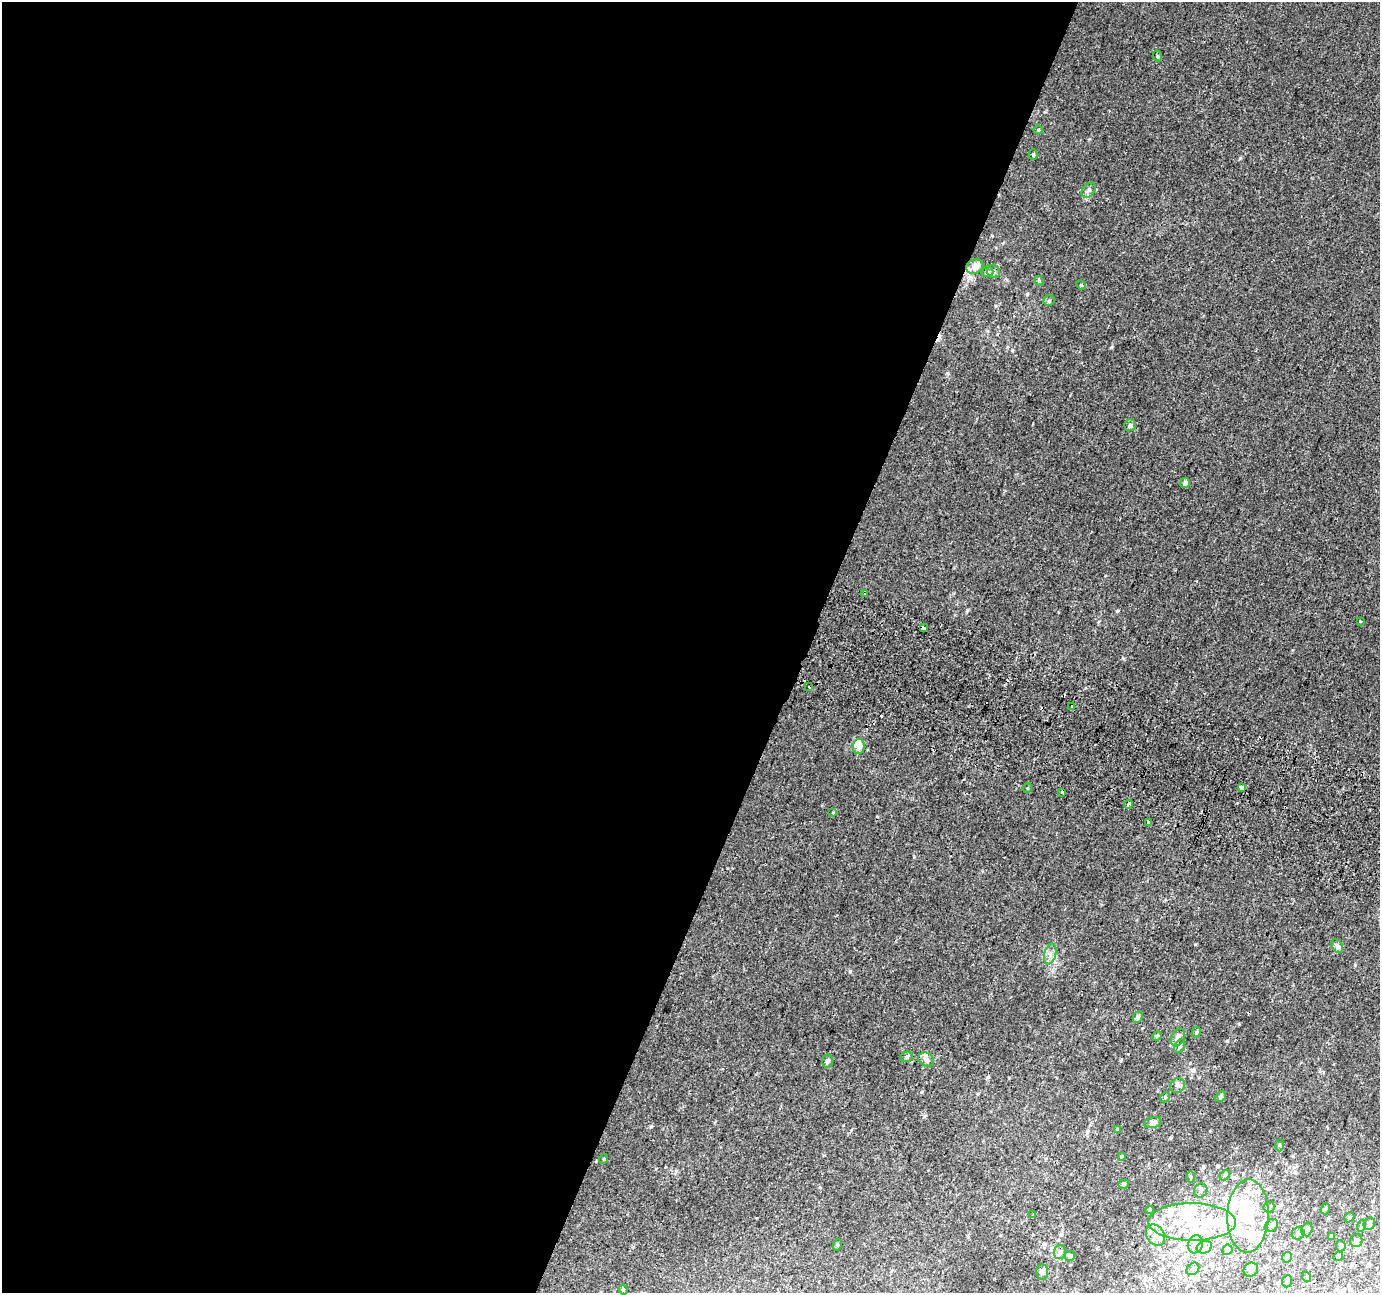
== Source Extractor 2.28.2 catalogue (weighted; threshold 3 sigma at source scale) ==
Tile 5 of 4 x 4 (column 1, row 2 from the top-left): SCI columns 27-1404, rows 2902-4192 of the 5553 x 5738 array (HDU 1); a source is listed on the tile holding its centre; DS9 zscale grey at full resolution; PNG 1382 x 1295 px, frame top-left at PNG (2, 2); each listed source drawn as its Kron ellipse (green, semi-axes under 4 px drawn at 4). Shown black and unused: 58% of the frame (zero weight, under 2 of 3 exposures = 2% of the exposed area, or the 3 px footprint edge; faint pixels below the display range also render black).
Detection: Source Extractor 2.28.2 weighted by HDU 2 'WHT'; one run over the whole footprint, this tile lists its part. Background 0.0202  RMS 0.0046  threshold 0.0206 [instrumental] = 3 sigma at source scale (4.5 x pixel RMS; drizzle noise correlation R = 1.50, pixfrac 1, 0.0396/0.0396 arcsec/px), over >= 5 px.
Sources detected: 109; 7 inside a brighter object's white glare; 7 cosmic-ray / hot-pixel residue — neither listed nor drawn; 19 inside a brighter listed object's ellipse — not listed separately; the other 76 listed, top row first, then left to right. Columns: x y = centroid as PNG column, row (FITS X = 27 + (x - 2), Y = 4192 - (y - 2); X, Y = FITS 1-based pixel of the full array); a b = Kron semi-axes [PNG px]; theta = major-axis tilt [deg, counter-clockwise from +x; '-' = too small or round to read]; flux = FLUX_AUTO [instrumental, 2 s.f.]
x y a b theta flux
1157 56 6 3 -71 0.45
1038 130 4 4 - 0.5
1033 155 5 4 - 0.69
1089 190 8 6 52 1.3
975 266 9 7 23 4.1
993 271 7 6 - 1.2
987 272 6 5 - 0.93
1039 281 5 4 - 0.65
1081 285 5 4 - 0.56
1049 301 5 5 - 0.69
1130 425 6 6 - 0.87
1185 483 5 5 - 1.7
865 593 4 3 - 0.6
1360 621 3 3 - 0.54
923 628 3 3 - 14
809 687 3 2 - 1.8
1071 707 3 2 - 0.33
859 746 7 6 - 3.4
1027 788 5 3 - 0.38
1242 788 4 4 - 22
1062 792 3 3 - 2
1128 804 4 3 - 2
833 812 3 3 - 1.6
1148 822 3 3 - 2.5
1337 946 7 5 -60 0.97
1050 954 10 6 77 1.9
1138 1017 6 4 66 1.1
1196 1032 5 4 - 0.58
1157 1036 5 4 - 0.48
1178 1037 9 6 66 2.7
1180 1046 7 5 63 0.92
907 1057 6 5 - 0.78
926 1060 8 6 -28 1.4
827 1061 6 5 - 1.1
1178 1085 8 7 - 1.5
1165 1097 5 4 - 0.56
1221 1097 6 4 46 0.82
1153 1122 9 5 11 1.5
1117 1129 4 3 - 0.63
1279 1145 6 4 -90 0.63
1121 1156 4 3 - 0.39
603 1159 5 3 - 0.35
1225 1175 6 4 45 0.51
1191 1177 5 3 - 0.51
1124 1184 5 4 - 0.71
1201 1190 7 6 - 1.2
1269 1207 6 5 - 0.66
1325 1209 5 3 - 0.46
1149 1210 4 3 - 0.69
1033 1215 3 3 - 1.2
1248 1216 36 20 88 18
1349 1217 5 4 - 0.56
1192 1222 43 18 0 26
1369 1224 6 5 - 0.88
1272 1225 7 5 40 1.7
1361 1226 6 3 71 0.46
1307 1229 7 5 74 0.93
1298 1233 6 6 - 1.3
1156 1235 11 8 -57 3.2
1331 1236 3 3 - 0.48
1356 1241 6 6 - 1.3
1195 1244 9 7 71 2.2
837 1245 6 4 72 0.44
1341 1246 6 5 - 0.86
1204 1247 8 6 21 1.7
1227 1250 5 5 - 0.84
1060 1252 7 6 - 1.5
1070 1256 5 4 - 1.6
1338 1256 5 4 - 0.62
1287 1257 5 5 - 2.2
1193 1269 7 5 43 1
1251 1270 8 6 41 1.7
1042 1272 8 6 -89 2.1
1307 1277 5 3 - 0.37
1287 1281 6 5 - 0.7
623 1290 5 4 - 0.62
Overlapping masked pixels (flux is a lower limit): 1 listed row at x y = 1242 788
Unlisted compact peaks at least as high as the median listed source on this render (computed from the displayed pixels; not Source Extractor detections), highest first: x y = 850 971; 1227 1041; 1117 611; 967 610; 1240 158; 1123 658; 1112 347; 947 373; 651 1126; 1355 965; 1195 944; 1027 294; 914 857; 1239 1024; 922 1092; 1012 350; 992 235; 988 1077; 1099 621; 1087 1132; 987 331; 820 1187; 851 1130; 676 1171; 1142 1028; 924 1117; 1045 112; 843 1125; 1009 1078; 1192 1070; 1105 576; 1007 280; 1170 1138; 824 1155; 1210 1131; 1293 1156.